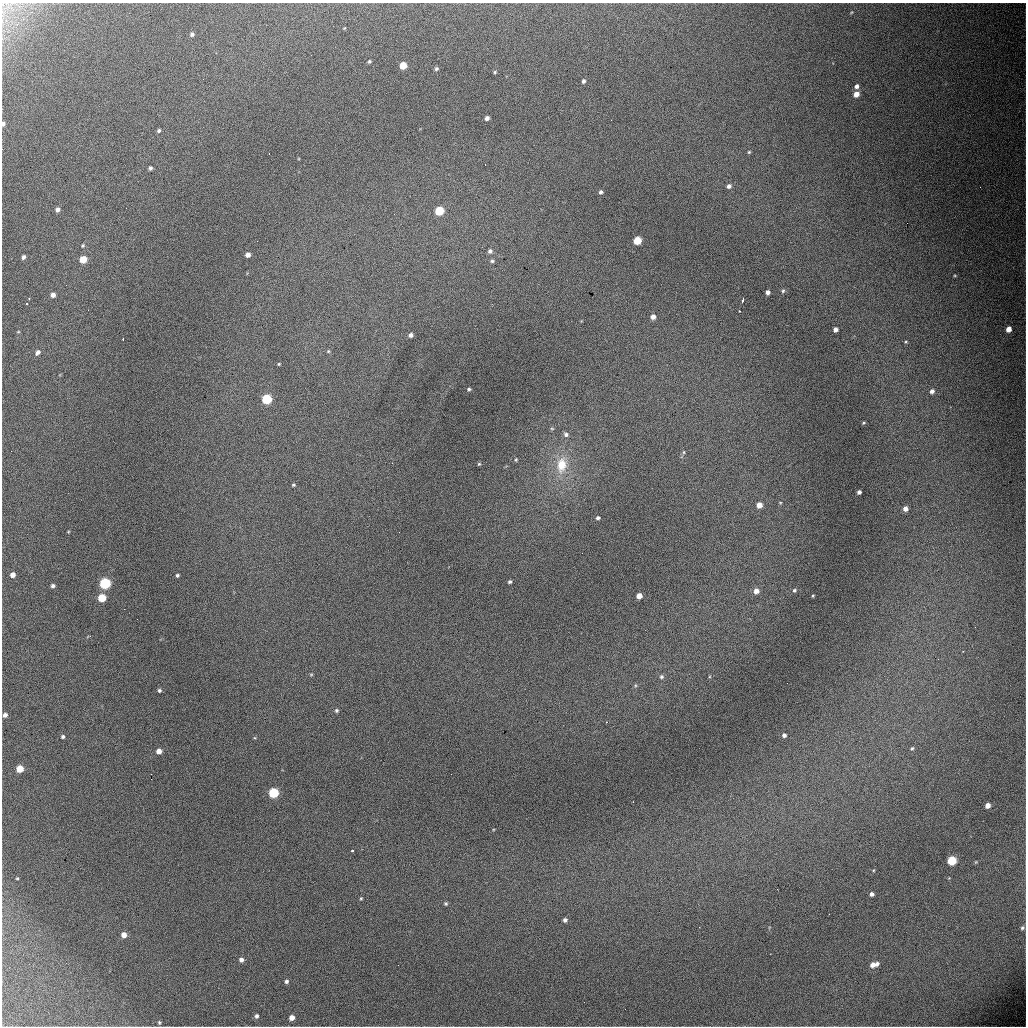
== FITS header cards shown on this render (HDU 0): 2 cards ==
NAXIS1  =                 1024 / length of data axis 1
NAXIS2  =                 1024 / length of data axis 2

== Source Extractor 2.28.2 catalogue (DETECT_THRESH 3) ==
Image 1024 x 1024 px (HDU 0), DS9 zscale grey, 1 PNG px = 1 image px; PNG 1028 x 1028 px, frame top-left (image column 1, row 1024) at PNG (2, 3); no overlay
Background 4980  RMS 53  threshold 158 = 3 sigma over >= 5 px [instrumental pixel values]
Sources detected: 114; all 114 listed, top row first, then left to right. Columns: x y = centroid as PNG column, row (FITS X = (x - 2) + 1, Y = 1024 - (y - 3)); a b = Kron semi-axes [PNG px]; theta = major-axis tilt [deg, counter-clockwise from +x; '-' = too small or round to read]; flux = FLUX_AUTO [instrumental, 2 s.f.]
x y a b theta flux
851 12 5 3 - 3200
344 28 3 2 - 2400
192 34 5 4 - 9000
369 61 4 3 - 4900
403 65 5 5 - 72000
436 69 5 5 - 6500
495 72 4 3 - 4100
583 81 4 4 - 8300
857 86 5 5 - 12000
856 94 6 5 - 30000
487 118 4 4 - 13000
611 120 2 2 - 1500
3 124 5 4 - 9500
159 131 5 4 - 6600
2 149 3 2 - 3100
749 152 4 4 - 3900
269 153 3 2 - 3700
150 168 4 3 - 7500
729 186 5 5 - 12000
980 187 3 2 - 3000
601 192 4 4 - 7500
57 210 5 4 - 12000
439 211 5 5 - 160000
637 240 5 5 - 110000
83 245 4 3 - 3900
490 251 6 5 - 11000
248 255 5 4 - 19000
23 257 4 4 - 11000
83 259 5 5 - 78000
492 261 6 4 0 6400
955 276 4 3 - 3100
66 285 2 2 - 5800
783 291 5 4 - 5100
768 292 4 4 - 13000
53 295 5 4 - 16000
29 298 2 2 - 2400
743 300 5 2 - 5300
26 304 3 2 - 3300
739 311 3 2 - 5200
653 317 5 5 - 17000
835 329 4 4 - 14000
1008 329 5 4 - 31000
18 332 5 3 - 2700
411 335 5 4 - 12000
123 339 3 2 - 2200
906 342 4 3 - 3700
328 351 5 4 - 3900
37 353 7 4 48 14000
279 364 5 4 - 3700
469 389 4 3 - 5800
932 391 5 4 - 14000
267 399 6 5 - 270000
864 423 4 3 - 3700
552 428 5 3 - 3600
566 434 7 6 - 11000
11 451 2 2 - 7300
684 452 5 3 - 4100
516 460 5 4 - 4100
479 464 4 4 - 4500
561 465 23 14 81 92000
293 485 4 3 - 4800
859 492 4 4 - 10000
759 505 5 5 - 29000
905 509 5 4 - 20000
598 518 4 3 - 6900
13 575 5 5 - 23000
177 575 3 3 - 5900
510 582 4 3 - 6500
105 583 6 5 - 380000
53 586 4 4 - 9400
794 590 5 5 - 6200
756 591 6 5 - 22000
639 596 5 4 - 30000
813 596 3 3 - 3500
102 598 5 5 - 100000
124 609 2 2 - 11000
137 619 2 2 - 3700
963 651 3 2 - 1900
938 659 3 2 - 3100
311 674 5 3 - 3400
661 677 6 6 - 8100
787 683 2 2 - 6400
159 690 4 4 - 6500
336 710 5 5 - 6000
5 715 5 4 - 13000
606 722 3 2 - 2000
784 735 5 4 - 9200
63 737 4 4 - 6400
912 748 4 4 - 4800
159 751 5 4 - 23000
20 769 5 5 - 76000
151 774 2 2 - 2900
451 774 2 2 - 2100
273 793 6 5 - 250000
988 805 5 4 - 24000
352 851 3 3 - 8100
952 860 5 5 - 180000
976 862 4 4 - 3200
874 870 4 3 - 2900
17 878 3 2 - 3000
872 894 4 4 - 13000
361 898 4 3 - 3800
446 904 5 5 - 5400
565 920 4 4 - 9600
1022 928 5 4 - 6600
124 935 5 5 - 25000
241 960 5 4 - 14000
877 964 6 4 59 13000
872 965 6 5 - 20000
286 981 5 4 - 7800
584 1002 2 2 - 7700
257 1016 5 4 - 8600
292 1018 5 4 - 23000
159 1022 5 4 - 4700
At the frame edge (FLAGS 8, measured only in part): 2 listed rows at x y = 3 124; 2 149